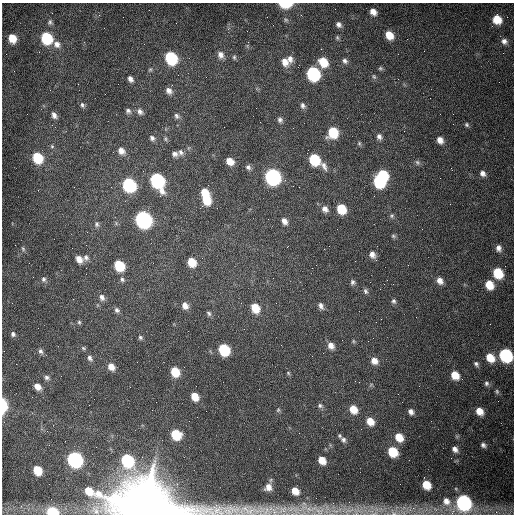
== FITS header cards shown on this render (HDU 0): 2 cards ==
NAXIS1  =                  512 /fastest changing axis
NAXIS2  =                  512 /next to fastest changing axis

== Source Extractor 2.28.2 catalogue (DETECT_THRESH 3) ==
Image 512 x 512 px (HDU 0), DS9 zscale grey, 1 PNG px = 1 image px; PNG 516 x 516 px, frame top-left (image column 1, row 512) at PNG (2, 3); no overlay
Background 1540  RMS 24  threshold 72.5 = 3 sigma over >= 5 px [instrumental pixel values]
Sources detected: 146; all 146 listed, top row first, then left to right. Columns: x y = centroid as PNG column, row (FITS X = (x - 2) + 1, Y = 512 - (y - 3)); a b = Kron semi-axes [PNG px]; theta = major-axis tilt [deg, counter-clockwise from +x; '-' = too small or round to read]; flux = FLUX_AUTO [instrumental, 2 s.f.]
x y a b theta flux
286 4 11 5 2 4.0e+04
373 12 7 6 - 1.1e+04
301 15 2 2 - 7.8e+02
497 19 8 7 - 2.5e+04
286 20 6 5 - 2.8e+03
50 22 8 7 - 4.2e+03
339 24 8 6 -47 6.2e+03
247 31 2 2 - 6.2e+02
389 35 9 7 -52 2.4e+04
12 38 8 6 -62 2.6e+04
46 38 9 8 - 1.0e+05
337 38 7 5 -70 2.7e+03
504 41 8 7 - 7.1e+03
57 44 10 8 -45 1.0e+04
221 55 9 8 - 8.8e+03
234 57 7 5 -76 2.6e+03
171 58 9 7 -61 1.3e+05
290 59 10 7 -75 8.7e+03
345 61 8 6 -52 5.4e+03
285 62 11 9 -60 1.3e+04
323 62 10 8 -60 3.4e+04
380 68 6 5 - 2.7e+03
150 69 6 4 1 2.3e+03
313 74 9 8 - 2.0e+05
374 77 8 5 -63 3.1e+03
130 79 8 6 -60 6.4e+03
169 91 9 7 -47 8.4e+03
105 94 2 2 - 8.3e+02
82 105 8 5 -63 4.1e+03
303 105 8 6 -83 4.6e+03
128 111 6 6 - 4.7e+03
140 112 9 7 -61 6.5e+03
54 115 8 6 -58 6.9e+03
177 116 8 6 -48 4.5e+03
280 120 7 6 - 4.8e+03
467 125 6 5 - 2.9e+03
293 128 2 2 - 6.0e+02
333 132 8 7 - 6.1e+04
379 137 7 6 - 5.7e+03
152 138 7 6 - 4.9e+03
165 139 6 5 - 2.5e+03
440 140 8 6 -58 1.0e+04
359 143 5 5 - 2.2e+03
52 146 6 5 - 2.5e+03
121 151 9 7 -46 1.1e+04
181 152 8 7 - 5.7e+03
175 154 8 7 - 6.3e+03
37 158 9 7 -57 6.2e+04
314 159 8 7 - 8.7e+04
230 161 7 6 - 1.8e+04
417 162 8 6 -46 4.0e+03
324 166 12 6 -66 7.9e+03
248 167 7 6 - 5.0e+03
483 173 7 6 - 7.0e+03
383 175 8 6 -39 7.2e+04
272 177 9 8 - 4.4e+05
157 180 11 8 -61 2.6e+05
379 181 9 7 -56 1.3e+05
129 185 9 7 -55 2.0e+05
299 187 2 2 - 1.0e+03
204 192 7 7 - 2.4e+04
206 199 10 8 -67 4.1e+04
325 209 8 7 - 8.4e+03
341 209 8 6 -61 4.7e+04
392 216 7 5 46 3.1e+03
143 219 9 8 - 5.4e+05
284 221 7 6 - 8.5e+03
97 224 8 6 82 4.0e+03
393 236 7 5 -22 2.7e+03
498 248 8 6 -81 7.1e+03
23 249 7 4 -63 2.9e+03
372 254 8 6 -60 9.2e+03
86 257 8 7 - 5.3e+03
79 259 8 7 - 1.3e+04
192 262 8 7 - 3.2e+04
119 265 8 7 - 6.6e+04
498 273 8 7 - 5.6e+04
273 278 2 2 - 7.1e+02
44 279 8 6 -75 4.4e+03
122 279 7 6 - 3.6e+03
440 281 9 7 -54 1.1e+04
352 282 7 5 74 3.9e+03
489 285 8 7 - 2.8e+04
365 291 7 5 -70 3.8e+03
102 297 9 7 -69 6.9e+03
394 301 7 6 - 3.8e+03
276 303 2 2 - 1.1e+03
185 306 8 7 - 1.0e+04
321 306 8 5 -63 6.3e+03
255 308 9 7 -63 3.2e+04
117 310 7 6 - 4.5e+03
209 313 7 5 -55 3.4e+03
381 319 2 2 - 8.3e+02
79 322 5 5 - 2.6e+03
13 334 6 5 - 4.1e+03
140 337 6 5 - 2.8e+03
353 341 6 4 -71 1.8e+03
331 346 8 6 -51 1.1e+04
83 348 7 4 -27 2.3e+03
224 350 8 7 - 1.0e+05
40 351 7 6 - 4.3e+03
505 355 9 7 -54 2.0e+05
90 358 8 6 -56 5.0e+03
490 358 9 7 -46 2.8e+04
374 361 8 7 - 1.2e+04
476 364 7 5 -51 3.9e+03
111 367 8 6 -56 1.4e+04
175 372 8 6 -62 4.3e+04
288 373 6 5 - 2.3e+03
455 375 8 6 -52 2.4e+04
47 377 6 6 - 4.1e+03
486 383 7 6 - 3.9e+03
37 387 7 5 -42 1.2e+04
497 391 7 5 -87 2.9e+03
195 396 7 6 - 2.4e+04
3 406 12 5 89 4.0e+04
320 406 6 6 - 3.6e+03
353 409 8 6 -56 2.4e+04
278 410 7 5 75 2.6e+03
479 411 8 6 -49 1.9e+04
411 412 6 5 - 6.9e+03
370 421 8 7 - 2.0e+04
176 434 8 7 - 6.0e+04
339 436 5 4 - 2.4e+03
399 437 8 7 - 2.6e+04
343 440 7 6 - 4.7e+03
483 445 7 6 - 5.1e+03
455 449 8 6 -47 7.7e+03
392 452 8 7 - 5.0e+04
75 459 9 7 -51 4.1e+05
127 460 9 7 -54 1.5e+05
322 460 7 6 - 2.0e+04
37 470 7 6 - 4.1e+04
426 485 7 6 - 3.2e+04
268 487 10 9 - 1.4e+04
295 491 8 6 -49 1.9e+04
316 498 2 2 - 3.6e+03
446 501 12 10 -54 1.7e+04
463 502 9 8 - 3.5e+05
146 506 35 17 -5 1.4e+07
327 508 11 7 84 9.4e+03
349 511 18 7 19 1.8e+04
52 512 7 5 -6 8.5e+04
496 512 6 6 - 4.4e+03
374 513 10 4 13 4.4e+03
393 513 11 5 -37 6.5e+03
At the frame edge (FLAGS 8, measured only in part): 8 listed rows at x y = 286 4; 505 355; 3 406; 146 506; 349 511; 52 512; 374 513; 393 513